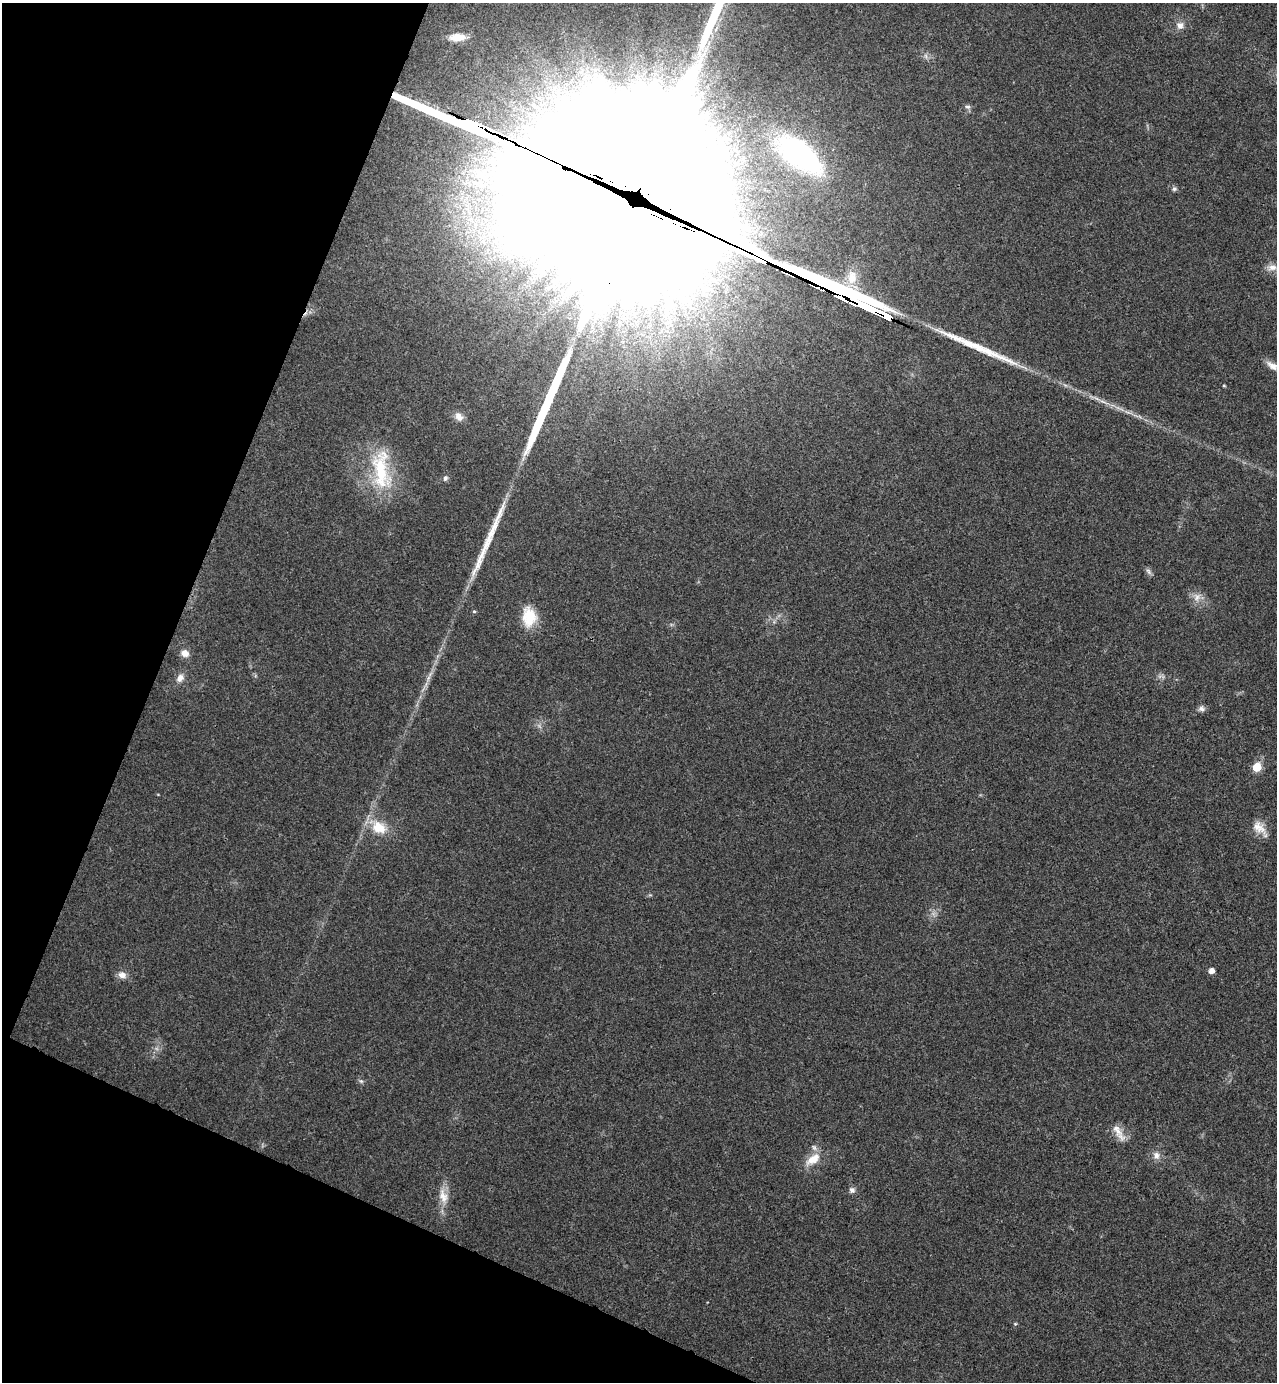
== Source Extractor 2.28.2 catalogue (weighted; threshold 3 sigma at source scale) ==
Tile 9 of 4 x 4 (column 1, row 3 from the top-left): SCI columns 192-1466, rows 1410-2789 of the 5616 x 5577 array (HDU 1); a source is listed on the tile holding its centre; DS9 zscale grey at full resolution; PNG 1279 x 1384 px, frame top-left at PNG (2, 3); no overlay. Shown black and unused: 20% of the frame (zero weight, under 3 of 4 exposures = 6% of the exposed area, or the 3 px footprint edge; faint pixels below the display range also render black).
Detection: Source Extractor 2.28.2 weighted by HDU 2 'WHT'; one run over the whole footprint, this tile lists its part. Background 0.0456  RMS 0.0051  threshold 0.0229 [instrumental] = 3 sigma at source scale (4.5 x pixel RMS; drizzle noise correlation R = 1.50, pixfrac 1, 0.05/0.05 arcsec/px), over >= 5 px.
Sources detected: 40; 6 long thin detections or spike segments (spike, bleed or trail) — not listed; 1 inside a brighter listed object's ellipse — not listed separately; the other 33 listed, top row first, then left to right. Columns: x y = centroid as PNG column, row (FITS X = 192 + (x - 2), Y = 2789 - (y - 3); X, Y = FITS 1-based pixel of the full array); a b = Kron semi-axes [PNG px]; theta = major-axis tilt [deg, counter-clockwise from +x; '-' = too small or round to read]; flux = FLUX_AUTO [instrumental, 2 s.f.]
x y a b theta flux
1180 25 10 9 - 3.1
457 37 20 9 1 7.3
968 107 8 5 -6 1.2
799 154 42 19 -39 110
1174 189 6 6 - 1.2
649 197 129 82 -35 61000
1272 267 14 8 7 3.7
852 277 20 13 89 8.5
1272 366 17 8 -34 3.9
1224 385 3 3 - 0.52
459 417 12 9 -54 3.7
381 470 60 22 -85 34
445 478 8 6 63 1.3
1149 571 10 5 -49 1.4
1197 597 13 8 83 3.8
474 611 5 4 - 0.63
529 617 24 16 -86 14
185 653 9 8 - 3.8
180 678 11 8 55 3.2
428 678 7 4 71 1.4
1201 709 9 7 -17 1.8
1257 767 6 5 - 16
379 827 21 15 -30 12
1259 827 19 13 -42 6.2
1211 971 5 5 - 3.3
122 975 12 9 -12 3.3
361 1081 7 4 -44 0.95
1119 1133 28 8 -59 5.4
1156 1155 11 8 -76 2.8
813 1159 21 11 35 8.3
852 1190 8 8 - 1.8
443 1196 22 11 -73 6.6
1015 1324 5 3 - 0.52
Overlapping masked pixels (flux is a lower limit): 1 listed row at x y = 649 197
Isophote crosses this tile's border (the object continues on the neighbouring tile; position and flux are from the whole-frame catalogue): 1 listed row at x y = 649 197